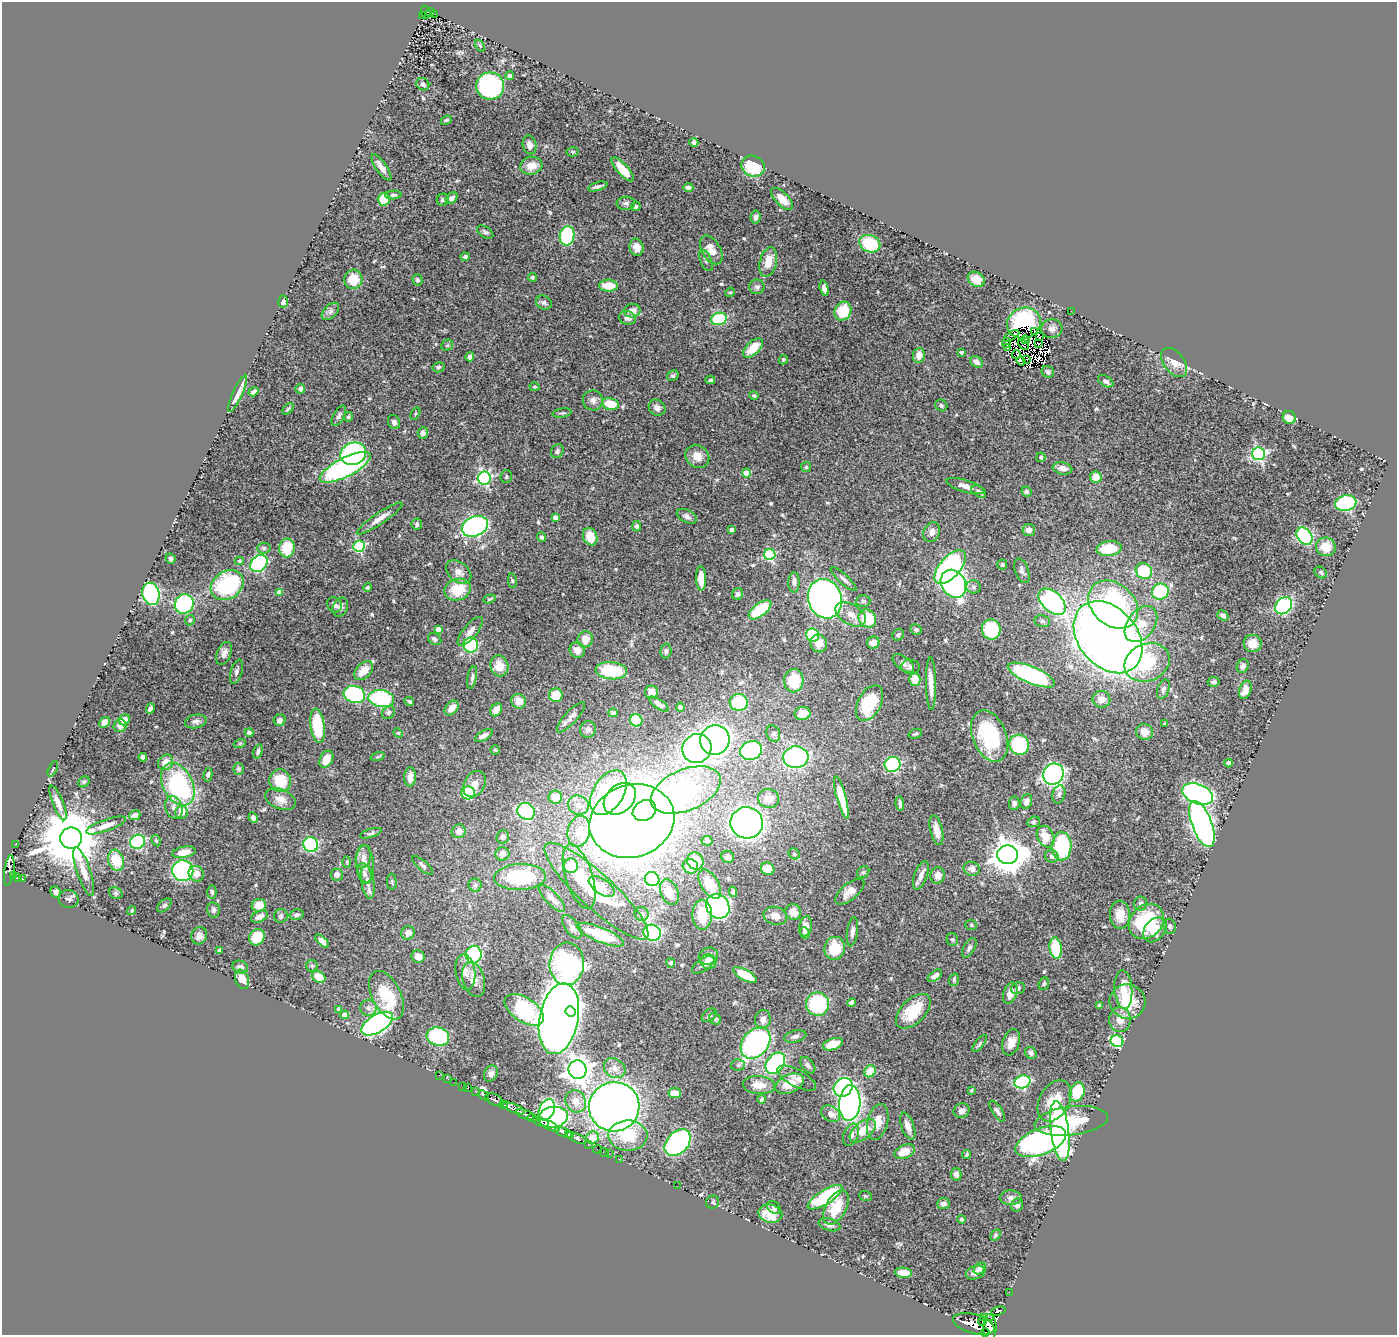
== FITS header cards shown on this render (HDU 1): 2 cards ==
NAXIS1  =                 1395
NAXIS2  =                 1333

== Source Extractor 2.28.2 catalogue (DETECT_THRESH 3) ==
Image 1395 x 1333 px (HDU 1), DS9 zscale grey, 1 PNG px = 1 image px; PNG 1399 x 1337 px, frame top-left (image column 1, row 1333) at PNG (2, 2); each listed source drawn as its Kron ellipse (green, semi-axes under 4 px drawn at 4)
Background 0.727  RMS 0.024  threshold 0.0722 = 3 sigma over >= 5 px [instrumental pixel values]
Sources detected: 561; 11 with non-positive FLUX_AUTO (blend fragments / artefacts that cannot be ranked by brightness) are neither listed nor drawn; of the other 550, the 500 brightest by FLUX_AUTO listed and drawn (50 fainter detections omitted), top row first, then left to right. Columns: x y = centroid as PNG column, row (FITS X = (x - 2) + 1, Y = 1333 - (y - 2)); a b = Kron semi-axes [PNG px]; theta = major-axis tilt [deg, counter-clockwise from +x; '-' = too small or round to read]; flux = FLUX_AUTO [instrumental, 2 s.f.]
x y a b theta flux
426 12 6 4 -71 86
430 12 4 3 - 58
435 14 3 2 - 7.3
422 16 3 2 - 22
480 46 7 4 -58 2.2
510 76 4 4 - 3
423 84 7 5 -39 5.5
490 86 14 13 - 270
446 120 6 3 24 2
694 142 4 3 - 4
529 145 9 7 -76 9.9
572 152 6 4 -2 2.2
531 166 11 9 13 19
753 166 12 10 -26 63
381 167 15 5 -55 11
623 169 15 5 -48 34
598 186 10 3 16 4.9
688 187 5 4 - 4.2
393 195 8 4 3 3.9
452 198 6 5 - 5.8
384 199 6 6 - 25
782 199 14 6 -46 17
443 200 6 5 - 4
626 203 9 6 4 4.9
636 206 5 5 - 3.2
756 217 6 5 - 4.7
485 232 9 5 -33 4.1
567 236 10 7 81 130
870 244 11 8 -23 64
636 247 8 7 - 15
711 250 16 9 -60 19
465 257 4 4 - 3.7
706 261 11 5 -66 4.9
768 262 15 8 77 27
532 277 4 4 - 3.2
353 279 10 9 - 32
976 279 9 7 -33 15
417 280 6 5 - 4.5
608 286 9 6 -1 26
757 287 7 7 - 4.8
824 288 8 4 -76 7.6
730 292 5 4 - 1.9
283 302 6 5 - 4.2
544 303 8 6 -27 4.7
330 311 10 6 45 6.2
632 311 8 6 9 14
843 311 9 8 - 52
1071 311 2 2 - 15
627 318 8 7 - 7.6
719 319 8 6 13 95
1024 323 17 15 21 61
1052 329 10 9 - 8.8
1034 331 4 2 - 2.4
1012 336 9 2 32 2.7
1039 337 3 2 - 3.3
1025 340 4 2 - 2.7
1006 343 5 2 - 2.3
1038 343 3 2 - 2.2
1023 344 6 2 -44 3
447 345 6 5 - 2.2
1008 347 2 2 - 2.3
753 348 12 6 44 24
961 352 3 3 - 2.2
1016 354 4 3 - 4.1
919 355 7 6 - 15
470 357 4 4 - 6.8
1027 359 3 2 - 2.8
783 360 5 4 - 2.4
1021 361 5 2 - 5
976 362 7 5 -35 9
1174 363 17 10 -52 15
438 367 6 5 - 3
1048 372 6 5 - 3.4
673 376 6 5 - 2.8
710 380 5 3 - 3.4
1106 381 8 5 -31 4.3
534 387 5 4 - 2.3
300 389 5 5 - 4.9
254 392 5 4 - 5.6
238 393 20 5 65 14
754 396 5 4 - 2.5
593 400 10 10 - 8.1
610 404 8 6 -13 38
941 405 6 5 - 3.3
657 408 9 7 -39 7.8
288 409 7 4 45 2
562 413 9 4 8 3
415 414 6 4 58 2.1
339 416 11 5 60 5.2
348 417 5 4 - 2.5
1289 417 6 6 - 23
394 422 7 6 - 5.8
423 433 6 5 - 6.2
557 451 7 6 - 4.1
353 454 13 11 23 240
1258 454 6 6 - 290
697 456 13 11 -40 17
1041 457 5 4 - 2.5
345 467 28 9 27 320
806 467 5 5 - 2.2
1062 468 10 6 -10 11
746 473 4 4 - 32
506 477 6 5 - 2.7
1096 477 6 5 - 22
484 478 6 6 - 270
965 486 19 6 -17 11
979 492 8 5 -33 4.4
1026 492 5 5 - 3.6
1346 503 11 7 13 180
687 516 11 6 -25 6
555 517 4 4 - 9.9
380 518 27 5 34 16
417 524 6 5 - 3.7
475 526 13 10 24 360
637 526 5 4 - 4
732 530 4 4 - 11
1029 530 6 6 - 8.3
932 532 10 8 68 8.7
1304 536 9 7 -52 180
542 537 5 4 - 3.5
590 537 9 7 -67 25
359 546 6 5 - 160
1326 547 10 9 - 27
264 548 7 5 3 3.8
287 548 9 7 80 52
1109 548 12 7 6 40
770 555 5 5 - 140
171 558 5 4 - 2.9
239 561 4 4 - 1.9
259 564 9 7 44 210
1002 565 5 5 - 3.2
950 567 20 10 48 300
1022 571 13 6 -69 5.8
1144 571 8 7 - 61
459 572 14 10 -39 13
1321 572 7 5 -38 2.7
701 578 12 5 -88 22
844 579 17 4 -42 6.4
512 581 7 3 -82 2
794 582 10 5 -89 6.3
953 584 15 11 -58 410
227 585 17 13 34 160
368 587 4 4 - 2.5
973 587 7 6 - 5
458 590 13 10 19 45
279 592 4 4 - 19
1160 592 8 8 - 100
151 594 11 8 -75 240
738 594 6 5 - 4
489 599 6 4 19 2.5
825 599 20 16 -72 970
863 601 7 6 - 3.3
1052 602 16 10 -43 310
184 604 10 9 - 170
334 605 8 6 -50 5.5
1113 605 27 21 -41 240
1284 606 9 7 46 140
340 607 10 7 68 7.8
760 610 13 6 37 75
851 614 17 10 -31 16
1223 615 6 4 -36 5.2
867 618 9 8 - 70
190 620 5 4 - 3.1
1042 621 8 6 -13 4.3
1141 624 20 13 53 28
438 629 4 4 - 9.6
991 629 10 9 - 88
916 630 6 5 - 3.3
470 631 18 7 50 12
813 635 7 6 - 100
898 635 6 5 - 3.6
1108 637 40 29 -49 2300
435 639 7 5 -33 4.1
585 639 8 7 - 17
819 643 9 8 - 16
873 643 6 6 - 11
1253 643 9 8 - 17
471 645 7 7 - 110
577 650 8 7 - 12
666 651 7 5 89 4
224 653 12 7 68 9.6
1147 662 23 18 23 91
903 663 12 6 -38 7
499 666 10 8 -72 24
1243 666 7 6 - 5.2
910 667 9 7 -4 5.6
364 671 11 7 45 26
611 671 15 8 -4 71
236 672 12 5 73 5.7
1031 675 25 8 -22 220
472 677 11 4 79 4.4
915 679 6 5 - 19
794 681 11 9 89 50
1214 682 6 4 11 3.7
931 683 26 5 -89 19
1163 689 10 6 70 5
1245 690 9 6 71 18
651 692 6 6 - 13
354 694 11 8 -16 210
556 695 7 6 - 34
381 699 13 8 -9 140
1101 699 9 8 - 14
409 701 5 3 - 2.4
519 701 7 7 - 17
739 702 9 8 - 72
870 703 19 11 62 71
659 704 11 4 -35 7
680 707 4 4 - 6.3
452 708 8 5 48 14
150 709 5 4 - 5.7
496 710 7 5 55 13
388 713 7 5 47 3.8
613 713 5 4 - 4.1
803 713 8 6 8 23
571 717 20 6 48 9.1
124 720 6 5 - 9.6
280 720 6 6 - 5.9
636 720 6 6 - 46
196 721 11 6 10 6.7
104 722 6 4 39 6.1
1165 724 3 3 - 2.3
120 725 6 6 - 8.7
318 726 17 7 -84 74
588 729 8 8 - 6.3
1145 732 8 8 - 15
249 733 4 4 - 11
398 733 5 4 - 2
773 734 8 6 -66 4.4
915 734 7 4 18 2.6
484 735 10 5 31 7
989 736 27 17 -68 130
715 740 15 14 - 820
240 743 6 4 19 2.2
1019 745 10 9 - 110
697 748 15 14 - 750
495 750 5 4 - 2.2
751 750 11 9 21 180
258 752 7 4 74 4
143 757 4 4 - 14
377 757 7 3 19 2.3
796 757 12 11 - 240
326 759 9 6 60 23
166 762 8 7 - 18
1229 763 4 4 - 3.5
892 764 8 7 - 170
53 769 8 3 65 1.9
239 769 6 5 - 3.5
1053 774 11 10 - 570
208 775 7 4 78 3.3
410 777 9 6 87 13
280 781 11 10 - 46
84 782 6 5 - 2.6
178 784 23 15 -62 200
475 784 14 10 57 17
686 790 37 20 23 350
468 793 7 6 - 86
608 793 24 15 58 140
1059 794 9 6 75 5
1198 794 16 9 -22 400
555 797 7 6 - 24
841 797 22 4 -75 37
280 799 16 10 -23 15
620 799 18 13 44 360
769 799 10 9 - 17
1026 801 7 5 70 7.4
58 803 18 5 -68 13
1014 803 7 5 81 4.9
900 804 7 3 -84 4.1
578 805 10 9 - 11
174 808 12 8 -72 11
526 811 9 8 - 130
644 811 12 10 32 350
181 812 6 6 - 16
135 815 5 5 - 14
253 818 5 4 - 5.2
632 821 43 36 18 3100
1034 822 6 5 - 3
747 823 16 15 - 950
1202 824 24 10 -69 780
106 825 21 6 20 14
936 830 15 6 -77 15
459 831 7 7 - 12
579 831 16 11 78 21
371 833 11 4 17 3.9
1046 836 11 8 -64 34
503 837 6 6 - 7.4
71 838 11 10 - 13000
156 841 6 4 -62 2.6
707 841 5 4 - 4.8
138 842 8 7 - 160
15 844 3 2 - 3.7
311 845 8 7 - 200
1062 846 14 9 89 140
184 852 12 5 10 15
502 854 7 6 - 8.3
794 854 6 5 - 2.3
1007 855 10 9 - 3300
1052 856 7 6 - 8.7
363 857 11 7 75 10
728 857 6 6 - 5.7
116 860 11 7 -73 44
695 861 9 8 - 20
347 862 6 4 -89 2
365 864 19 9 -83 17
423 865 13 5 -40 4.6
571 866 7 7 - 44
690 866 8 7 - 32
768 869 7 6 - 22
972 869 8 7 - 6.6
9 870 15 5 82 350
84 871 26 7 -72 17
183 871 10 10 - 230
863 872 6 5 - 3
196 874 8 7 - 11
364 874 10 6 -72 7.7
337 875 6 6 - 7.1
921 875 15 6 70 11
938 875 8 7 - 14
13 876 4 2 - 79
18 877 4 3 - 31
520 877 26 13 2 100
579 877 34 13 -72 43
22 879 4 3 - 39
652 879 7 6 - 110
368 882 17 6 -81 12
392 882 8 5 -87 3
710 884 16 8 -58 30
475 885 6 6 - 3.7
602 886 15 7 -35 12
596 891 69 17 -43 95
56 892 6 5 - 5.3
212 892 7 4 -88 3.1
669 892 13 8 -68 17
733 892 5 4 - 3.7
850 892 18 8 39 16
116 893 7 5 -22 2.8
552 898 18 6 -46 11
68 899 10 8 -13 5
1141 904 7 6 - 4.2
164 905 8 5 44 3.4
259 905 7 6 - 20
718 906 13 11 -52 330
132 910 5 4 - 2.5
213 910 7 6 - 4
793 912 8 7 - 16
642 914 7 6 - 6.2
296 915 7 5 12 3.8
702 915 15 9 -90 37
1120 915 14 10 -87 22
281 916 7 7 - 3.6
775 916 12 9 -16 14
259 917 9 5 23 8.7
1146 921 19 15 45 120
971 925 6 5 - 2.6
806 926 10 6 80 15
1170 926 8 6 -76 4.5
572 927 14 7 -54 8
1155 930 14 10 52 20
852 932 15 5 82 6.5
408 933 7 6 - 11
652 933 9 7 -29 240
805 933 6 4 -68 4
600 935 25 7 -22 68
199 936 9 8 - 7.9
257 937 8 7 - 50
952 940 6 5 - 2.8
322 941 8 4 -43 11
835 948 11 10 - 43
969 948 11 5 60 5
1056 948 10 6 -83 75
219 951 4 3 - 1.9
474 955 9 8 - 120
418 956 6 6 - 16
708 956 10 8 24 18
709 961 8 7 - 8.6
671 963 4 4 - 2.6
567 964 21 17 86 340
703 965 12 6 34 6.7
312 966 6 5 - 3
240 967 8 6 -19 6.2
465 972 18 9 -82 13
745 975 13 5 -28 39
935 976 8 4 39 9.3
319 977 7 5 -36 26
242 979 10 6 -70 19
474 979 18 11 -73 20
954 980 6 4 72 2.3
1044 984 6 5 - 2.9
1018 988 7 6 - 3.7
1123 989 19 9 -86 33
1010 993 11 6 72 13
386 995 26 14 -63 73
1128 1002 18 17 - 57
852 1003 4 4 - 12
817 1004 12 11 - 110
1099 1006 4 3 - 3.6
368 1008 8 8 - 6.7
339 1009 4 4 - 9.6
524 1010 22 12 -33 150
913 1011 21 12 45 56
571 1012 5 5 - 190
345 1015 4 4 - 14
709 1015 8 5 41 3.9
559 1019 36 19 79 3700
715 1019 6 5 - 2.9
763 1019 9 8 - 8.8
1120 1020 12 10 -89 17
377 1024 17 9 31 470
795 1036 11 6 13 5.7
438 1037 11 9 -16 130
1117 1041 6 5 - 190
1011 1042 13 8 72 14
756 1043 17 12 50 320
980 1043 10 4 51 3.4
833 1044 10 5 19 29
1031 1053 6 5 - 4.8
775 1063 12 8 53 160
738 1065 7 5 4 3.2
808 1065 9 6 -51 4.7
615 1068 11 9 -36 12
578 1070 9 9 - 1500
870 1071 6 5 - 31
491 1073 8 6 61 6.6
439 1075 3 2 - 5.7
797 1078 21 8 -28 13
448 1079 3 2 - 8.1
454 1082 2 2 - 4
1022 1082 8 6 16 190
790 1084 15 9 24 29
759 1085 16 9 -5 20
463 1086 2 2 - 2.5
843 1087 10 8 45 240
468 1088 3 3 - 33
971 1090 4 3 - 2.2
476 1091 3 3 - 120
1077 1092 10 7 67 58
675 1093 6 5 - 20
484 1095 6 4 -43 140
762 1099 4 4 - 5.3
494 1100 9 5 -28 450
576 1101 11 10 - 21
1054 1101 22 15 61 47
850 1103 18 10 86 630
503 1105 4 3 - 17
614 1107 25 24 - 1300
514 1108 11 4 -21 910
547 1110 11 7 66 240
961 1111 8 7 - 8.5
997 1111 12 5 -57 5.4
831 1114 10 7 -31 13
525 1115 9 3 -20 260
553 1117 15 10 10 230
532 1118 4 3 - 150
1071 1121 37 14 7 69
541 1122 8 3 -23 530
878 1122 18 10 76 20
549 1125 11 3 -26 220
908 1126 14 6 -70 12
863 1131 15 8 39 29
1060 1131 30 9 -82 380
564 1133 10 3 -20 710
568 1134 4 2 - 160
851 1135 11 7 69 8.6
628 1136 19 15 -1 60
577 1138 10 4 -23 940
592 1138 6 6 - 10
1041 1142 27 13 21 420
678 1143 15 10 46 290
588 1144 3 2 - 25
598 1149 4 2 - 18
905 1152 11 6 22 24
604 1153 5 2 - 14
609 1154 2 2 - 8.5
967 1155 4 4 - 2.3
619 1159 2 2 - 5.2
956 1174 6 5 - 8.7
677 1186 2 2 - 14
866 1196 6 5 - 2.2
825 1197 20 7 32 100
1011 1198 11 7 -1 7.2
713 1202 7 6 - 2.5
943 1203 6 5 - 7.6
1017 1205 6 6 - 4.9
774 1207 7 5 -40 4
836 1207 19 10 62 52
770 1214 12 9 -14 26
962 1219 4 4 - 2.8
829 1225 11 6 -14 6.6
995 1235 6 4 43 2.7
980 1268 7 5 46 8.7
903 1273 8 5 -5 12
975 1273 10 6 18 5.7
1009 1292 2 2 - 6.5
998 1311 7 2 16 90
984 1317 4 3 - 130
990 1317 2 2 - 57
982 1321 5 3 - 220
974 1324 21 9 -15 2500
990 1327 13 6 89 1500
985 1332 4 3 - 240
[50 fainter detections neither listed nor drawn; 11 non-positive-flux detections neither listed nor drawn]